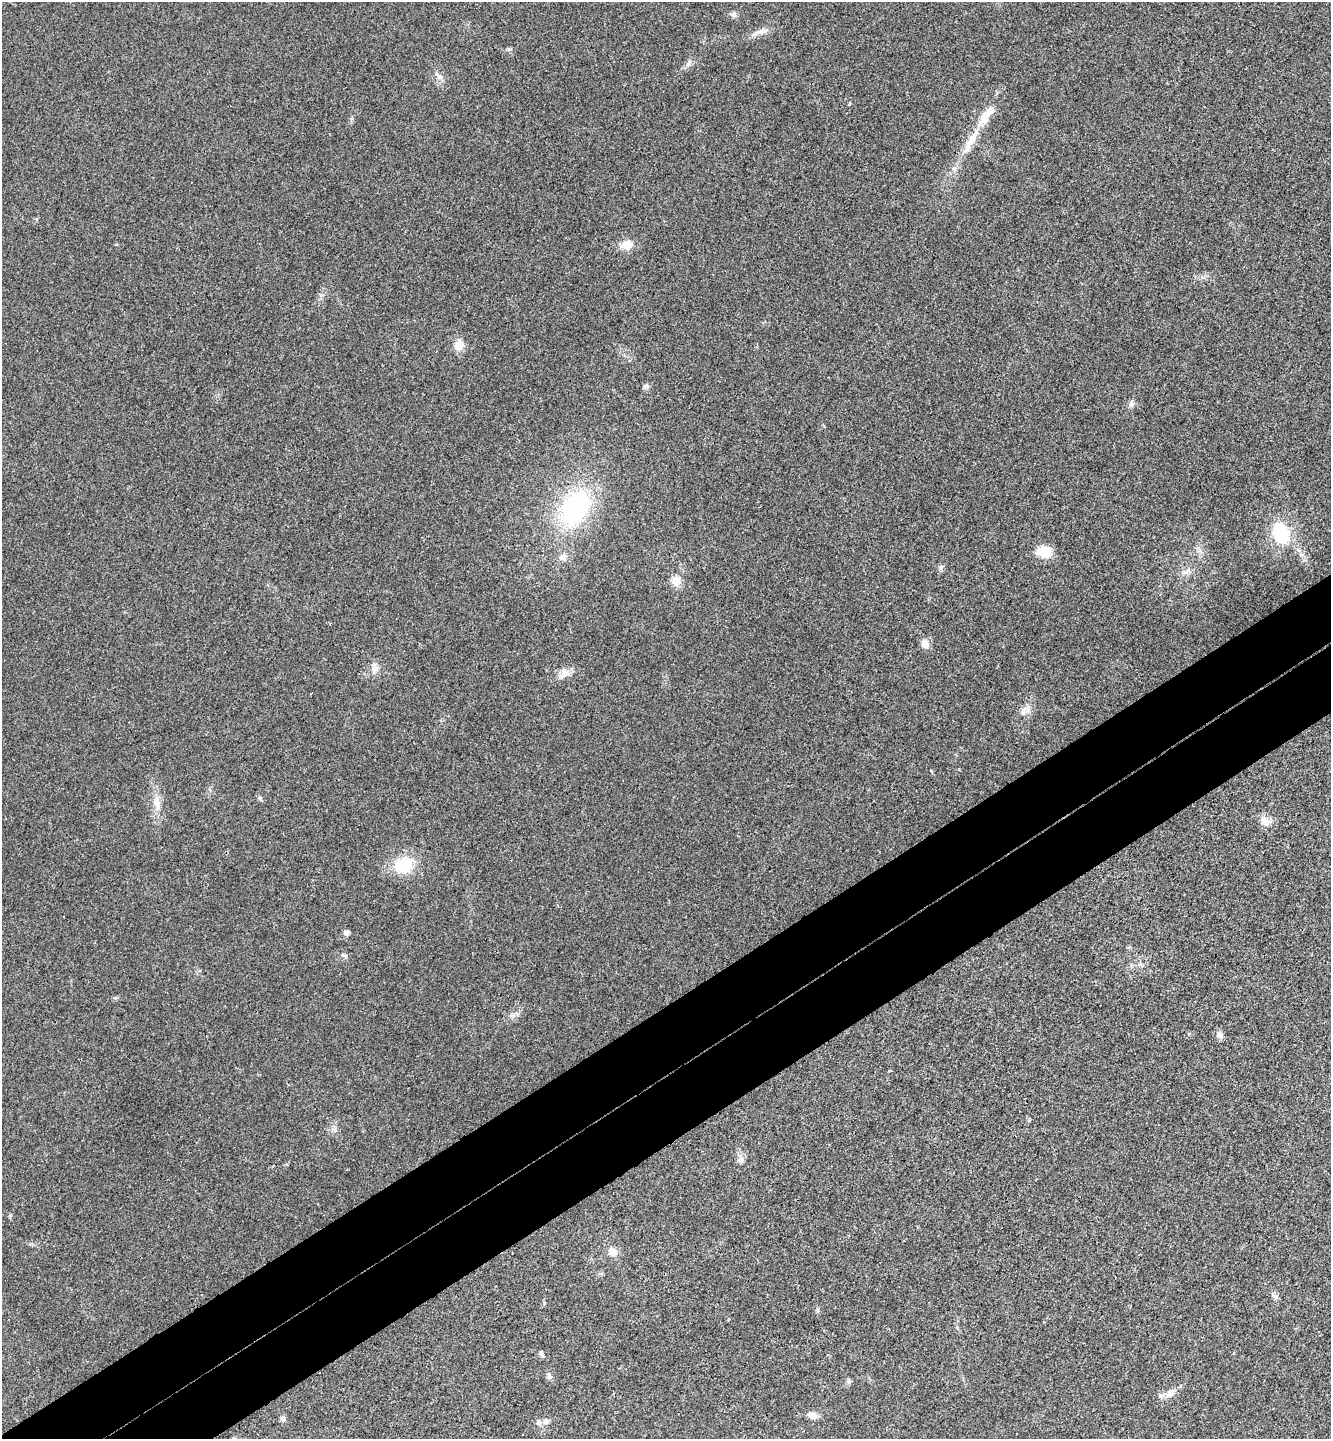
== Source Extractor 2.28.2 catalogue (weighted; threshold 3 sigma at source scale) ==
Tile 7 of 4 x 4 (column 3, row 2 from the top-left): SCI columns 2846-4174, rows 2928-4364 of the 5825 x 5852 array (HDU 1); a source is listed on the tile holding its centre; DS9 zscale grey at full resolution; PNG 1333 x 1441 px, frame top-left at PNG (2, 2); no overlay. Shown black and unused: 9% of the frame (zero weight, under 3 of 4 exposures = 6% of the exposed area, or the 3 px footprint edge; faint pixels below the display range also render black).
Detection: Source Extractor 2.28.2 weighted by HDU 2 'WHT'; one run over the whole footprint, this tile lists its part. Background 0.0204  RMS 0.0063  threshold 0.0285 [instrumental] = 3 sigma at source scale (4.5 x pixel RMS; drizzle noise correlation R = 1.50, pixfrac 1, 0.05/0.05 arcsec/px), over >= 5 px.
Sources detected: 41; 1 inside a brighter listed object's ellipse — not listed separately; the other 40 listed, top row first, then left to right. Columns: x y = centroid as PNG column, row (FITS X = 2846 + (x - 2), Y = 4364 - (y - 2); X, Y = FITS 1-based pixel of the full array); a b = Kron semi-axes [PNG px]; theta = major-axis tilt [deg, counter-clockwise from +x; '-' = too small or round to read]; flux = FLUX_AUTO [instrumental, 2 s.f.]
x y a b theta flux
734 14 8 8 - 2.1
759 32 22 6 20 4.5
689 62 11 4 63 2
439 76 8 7 - 2.7
991 110 10 9 - 3.5
973 137 32 10 55 12
954 169 7 6 - 1.8
626 245 14 11 5 8.2
458 345 12 10 84 7.3
645 387 9 6 31 1.6
1131 404 9 7 86 2.2
575 507 41 29 60 85
1281 533 24 17 -66 31
1044 551 16 10 -6 15
563 557 10 9 - 3.7
941 567 7 7 - 1.6
1186 572 7 6 - 2.3
676 581 12 11 - 6.8
925 643 11 9 -71 4.7
374 668 11 9 86 4
564 673 16 12 42 5.5
1023 711 9 6 -64 2.5
260 798 7 4 -45 1.2
157 802 25 10 -85 8.5
1265 821 15 11 -26 5.9
403 865 16 13 11 29
346 933 6 5 - 2.7
344 956 8 4 -44 1.2
1220 1035 10 7 -60 2.9
741 1160 9 8 - 2.7
612 1252 12 10 -44 4.9
1275 1296 10 4 -22 1.4
817 1310 6 4 -90 0.98
542 1354 8 5 -59 1.4
549 1376 8 6 -65 1.9
849 1381 8 6 -45 1.3
1170 1394 16 9 48 5
813 1415 12 9 -16 4
283 1418 7 6 - 1.9
538 1423 8 7 - 2.2
Unlisted compact peaks at least as high as the median listed source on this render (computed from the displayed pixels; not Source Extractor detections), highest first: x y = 509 49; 10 1215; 544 1303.